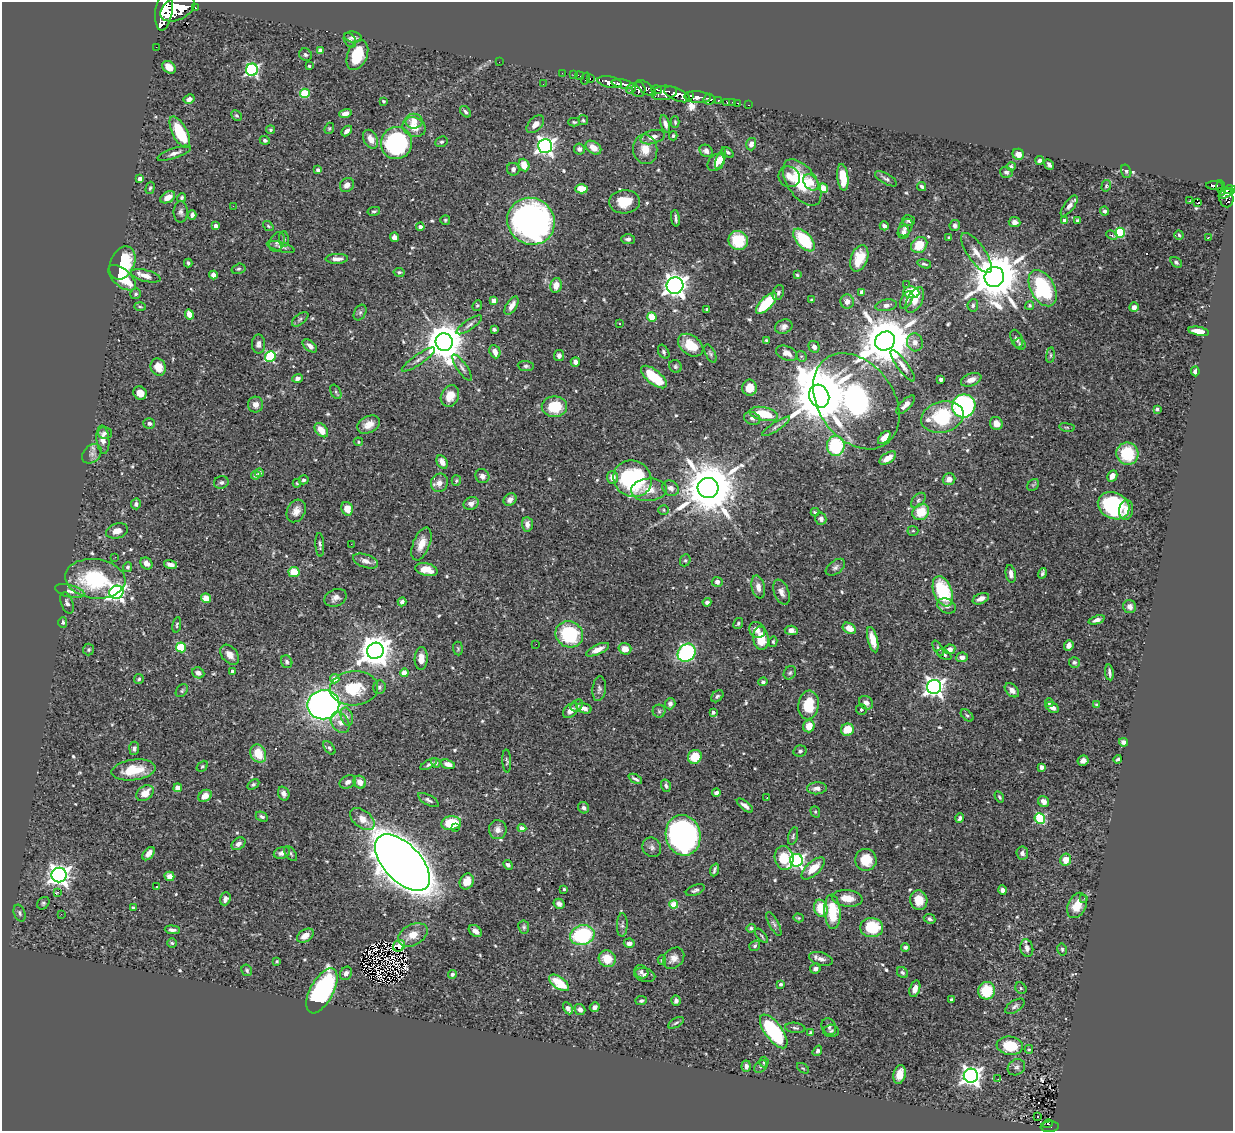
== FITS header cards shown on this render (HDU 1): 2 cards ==
NAXIS1  =                 1231
NAXIS2  =                 1129

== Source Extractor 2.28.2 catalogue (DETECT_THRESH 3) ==
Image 1231 x 1129 px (HDU 1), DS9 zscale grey, 1 PNG px = 1 image px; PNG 1235 x 1133 px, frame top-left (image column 1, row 1129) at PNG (2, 2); each listed source drawn as its Kron ellipse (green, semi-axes under 4 px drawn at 4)
Background 0.828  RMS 0.016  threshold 0.0475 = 3 sigma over >= 5 px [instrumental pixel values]
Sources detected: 599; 3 with non-positive FLUX_AUTO (blend fragments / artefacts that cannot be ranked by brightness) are neither listed nor drawn; of the other 596, the 500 brightest by FLUX_AUTO listed and drawn (96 fainter detections omitted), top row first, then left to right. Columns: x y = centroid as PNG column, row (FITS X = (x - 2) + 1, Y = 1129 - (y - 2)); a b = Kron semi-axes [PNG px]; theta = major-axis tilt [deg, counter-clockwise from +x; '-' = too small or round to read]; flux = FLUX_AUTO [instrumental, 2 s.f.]
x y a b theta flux
178 8 18 11 27 7000
195 8 3 3 - 75
164 10 21 8 82 6100
353 37 9 5 -8 3.2
350 40 8 5 -59 2.7
156 47 2 2 - 8.9
320 50 4 4 - 6.9
305 55 7 6 - 2.7
357 55 15 10 67 37
499 62 2 2 - 36
309 66 3 3 - 1.7
169 67 7 5 -39 10
252 70 6 6 - 210
562 73 2 2 - 12
574 75 2 2 - 11
579 76 4 2 - 21
586 78 6 2 72 36
590 78 3 2 - 29
610 82 12 5 -12 2000
543 84 2 2 - 1.4
623 84 11 4 -10 1400
631 88 6 3 58 340
646 88 11 5 -36 810
639 89 7 6 - 760
656 89 5 3 - 330
305 93 5 4 - 55
664 93 12 7 10 1400
677 94 14 6 -23 3200
690 95 4 3 - 570
698 97 13 6 -4 1400
189 99 6 4 27 4.6
709 99 5 5 - 310
383 101 3 3 - 1.8
718 101 4 3 - 160
727 102 4 3 - 34
732 102 2 2 - 6.1
738 103 3 2 - 21
749 105 3 2 - 16
466 112 6 4 -46 2.3
345 113 6 4 16 6.1
237 115 6 4 -43 2
583 120 5 4 - 1.5
414 121 8 7 - 10
574 122 6 4 -3 1.5
675 122 6 4 -89 1.5
535 124 10 6 45 7.8
665 124 9 4 -73 4.5
414 127 12 9 -22 14
329 128 6 4 69 1.4
270 130 4 4 - 1.7
347 131 6 3 43 4.5
180 132 17 7 -62 47
673 136 4 3 - 1.9
653 137 12 6 15 7.4
371 139 10 6 -63 8.9
265 140 5 4 - 2.2
441 142 6 5 - 2
396 143 16 15 - 180
751 144 6 5 - 5.3
545 146 7 7 - 460
593 148 8 6 -35 12
579 149 5 5 - 3.6
645 149 15 12 -80 15
706 151 7 6 - 5.1
728 152 7 4 -36 2
174 153 18 5 19 5.4
1018 154 6 5 - 9.7
721 159 10 4 68 4.4
1040 160 4 3 - 3.4
716 162 10 7 47 14
524 165 6 5 - 15
1049 165 6 4 -51 3.1
1011 166 4 4 - 2.2
513 169 6 6 - 4.6
318 170 4 4 - 3.3
1126 171 7 5 -75 1.9
1006 172 6 5 - 3.3
789 177 11 10 - 8.4
843 177 13 5 -84 21
140 179 4 4 - 7.4
886 179 12 5 -30 3.1
811 182 9 6 -52 6.9
802 183 26 14 -55 46
347 185 8 6 48 5.7
1215 185 8 3 -1 240
922 186 5 4 - 2.5
1106 186 6 4 76 1.5
150 188 6 4 74 1.5
823 188 5 4 - 22
1221 188 8 4 -82 270
581 189 6 4 -1 21
1230 190 6 4 2 510
1226 193 8 3 25 430
168 197 8 5 29 9.5
182 198 4 3 - 1.7
1226 198 10 7 -77 460
1189 201 3 2 - 52
624 202 15 11 4 22
1198 203 3 2 - 1.4
233 206 2 2 - 25
1069 206 12 5 53 5.5
374 211 6 3 12 1.7
1104 211 4 4 - 2.6
181 212 11 7 90 3.7
192 215 5 4 - 4
676 218 8 2 -82 2.5
445 220 5 5 - 1.8
1077 220 4 3 - 1.5
531 221 24 23 - 440
908 221 6 5 - 2.9
1064 221 4 4 - 14
1015 222 6 5 - 4.8
216 226 4 4 - 4.7
268 226 6 4 -37 1.5
884 226 5 3 - 3.1
955 226 5 5 - 3.2
420 227 4 4 - 3.7
905 227 9 6 62 3.8
904 232 7 6 - 4.7
1120 233 5 5 - 89
1112 235 6 4 -24 2.5
1179 235 5 4 - 1.6
394 237 5 4 - 5.5
949 237 3 3 - 1.5
1208 238 3 2 - 1.4
284 239 8 5 -88 2.4
628 239 7 5 -2 3.4
738 240 10 9 - 40
804 240 14 7 -48 59
277 242 10 7 68 3.9
919 245 9 7 46 22
281 247 14 4 -16 3.6
976 253 23 9 -55 12
859 258 14 8 68 28
337 259 11 5 2 6
1176 262 6 4 -35 2.4
122 263 17 12 66 45
188 263 4 3 - 1.7
924 264 7 3 -17 2.2
238 269 7 5 15 1.8
399 272 5 4 - 2
213 275 4 4 - 6.9
797 275 4 4 - 1.4
146 276 15 5 -14 9.3
994 277 10 9 - 5600
122 278 17 8 -41 36
906 284 2 2 - 2.9
556 285 7 5 77 9.5
675 286 8 8 - 770
1043 288 19 12 -62 100
862 292 4 4 - 6.5
911 292 8 6 -8 43
778 293 7 5 66 2.8
136 294 5 5 - 2
812 300 4 3 - 1.5
907 300 10 5 61 3.5
915 300 14 7 62 10
494 301 4 4 - 11
847 302 7 6 - 6.1
766 303 14 5 46 55
477 305 6 4 67 1.4
886 305 11 5 10 4.5
973 305 6 5 - 2.4
140 306 5 3 - 1.4
512 306 10 5 59 7.6
1029 306 4 4 - 1.7
1134 307 5 4 - 4.9
707 309 3 3 - 3.3
360 312 8 5 63 2.7
189 314 5 4 - 10
652 317 5 4 - 39
300 319 10 5 38 2.7
619 323 3 3 - 2.7
469 325 15 5 34 4.5
784 327 9 7 24 5
494 329 4 3 - 2.1
1198 331 10 4 -10 12
1017 339 9 5 -69 3.1
766 341 4 3 - 2
885 341 10 9 - 6300
444 342 9 8 - 3100
915 342 9 8 - 6.8
259 344 9 6 -90 4.7
1020 344 6 5 - 1.7
691 345 14 9 -37 25
310 346 8 5 -41 4.8
814 347 6 5 - 5
495 352 7 5 -67 8.2
664 352 7 5 -60 2.5
787 353 11 6 -23 9.2
710 354 10 5 -62 2.4
1050 355 8 4 82 1.9
270 356 5 5 - 100
559 356 6 5 - 3.6
801 356 6 4 -42 1.6
418 359 20 5 34 5.7
575 362 5 4 - 4.7
526 366 8 5 -6 2.4
675 366 6 6 - 2.2
903 366 19 5 -53 6.7
158 367 9 7 -67 12
462 368 15 5 -55 4.1
1195 371 5 4 - 3.8
654 377 15 7 -40 45
297 378 5 4 - 4.1
941 379 4 3 - 2.8
971 380 11 6 21 7.9
750 388 8 7 - 13
336 392 8 5 -61 2.2
140 393 7 6 - 8.6
450 396 11 8 65 14
819 396 12 9 -65 8800
856 401 52 38 -55 220
255 404 8 7 - 7
905 405 12 5 46 5.9
964 406 12 11 - 190
554 407 13 10 1 34
1157 409 4 3 - 2.1
764 414 14 6 -12 33
942 417 22 15 14 73
752 418 8 6 -23 3.2
149 423 6 5 - 2.8
996 423 6 6 - 8.3
369 425 12 8 27 10
776 426 16 4 34 3.7
1067 427 8 4 -9 1.5
321 430 8 5 -49 14
105 433 7 6 - 2.8
884 438 8 4 47 10
103 440 14 6 -84 7.3
358 442 5 4 - 1.4
836 446 10 9 - 69
92 454 11 8 45 4.9
1127 454 11 11 - 45
888 458 9 5 34 10
442 462 7 5 -61 7.8
259 473 4 4 - 2.4
256 475 5 4 - 2.5
482 476 7 7 - 4.6
1112 476 6 5 - 7.1
612 477 6 5 - 8.2
633 479 19 18 - 130
949 479 6 6 - 7.4
304 480 5 4 - 2.2
456 480 5 4 - 1.5
221 482 7 6 - 3.1
297 483 4 3 - 1.5
439 483 9 8 - 8
1033 485 6 5 - 1.7
670 488 9 7 -35 6.1
708 488 10 10 - 7000
649 490 18 11 4 16
510 500 7 5 37 4.5
918 500 9 5 46 2.7
471 503 8 6 27 5.2
136 504 5 5 - 3.3
1114 506 16 13 -27 110
347 509 7 5 -70 14
664 510 5 5 - 1.4
1126 510 10 7 81 7.4
296 511 12 9 62 8.4
815 512 4 2 - 1.6
921 512 9 7 39 25
821 519 6 5 - 4.1
527 524 7 5 -86 6.4
117 531 11 7 17 7.8
913 531 5 5 - 1.4
351 544 2 2 - 4.6
421 544 17 8 69 12
320 545 12 4 -87 2.7
115 557 2 2 - 3.4
685 560 6 5 - 1.8
366 561 13 6 -19 5.7
146 563 6 5 - 5.5
170 565 6 4 -17 5
128 567 5 4 - 1.7
835 567 11 6 37 3.8
426 570 11 6 -13 14
294 572 5 5 - 21
1042 573 5 3 - 2.5
1011 574 9 5 -80 5.3
95 579 30 19 -7 86
717 582 5 5 - 5.2
758 587 11 6 -78 6.5
70 591 15 6 -14 5.7
943 591 16 9 -68 65
116 592 7 6 - 410
781 592 13 7 -68 6.4
206 598 5 4 - 11
335 598 11 8 24 5.8
981 599 8 5 23 5.7
402 602 4 4 - 5
707 602 4 3 - 2.4
67 603 11 6 -70 3.7
947 606 10 7 -23 5.4
1130 607 7 6 - 4.6
1097 620 8 4 19 4.6
63 622 5 4 - 2.1
738 623 6 4 60 1.8
177 625 8 4 79 1.6
849 628 7 5 -32 9.7
757 630 8 7 - 6.9
791 630 6 5 - 7
569 634 14 13 - 74
761 638 12 7 -83 25
873 640 13 5 -76 14
773 642 5 4 - 1.6
536 644 2 2 - 3.8
1069 645 5 4 - 4
181 647 5 5 - 65
458 648 7 5 -85 1.7
938 648 8 4 -58 2.1
625 649 6 5 - 10
950 649 6 5 - 6.1
89 650 6 5 - 1.8
598 650 12 5 24 8.1
375 651 8 8 - 2000
687 653 10 8 43 160
230 655 11 7 -49 8.2
944 655 8 4 -28 2.3
962 657 6 5 - 5
421 658 11 6 88 10
287 662 6 5 - 2.5
1074 662 5 5 - 2.4
232 671 3 3 - 3.8
1109 672 8 3 -82 2.9
198 673 6 5 - 4.4
404 673 4 4 - 10
790 673 7 6 - 2.2
139 679 5 5 - 1.7
335 679 5 4 - 13
763 682 4 4 - 2.3
379 687 7 6 - 2.3
934 687 7 7 - 580
354 688 24 17 4 41
599 689 12 6 83 3.6
1012 690 8 5 -46 7.3
182 691 7 5 51 2
717 696 7 5 44 2.1
866 703 7 6 - 6.7
1049 703 4 3 - 1.6
670 704 6 5 - 4.6
323 705 16 14 10 540
577 705 7 5 40 2.5
808 705 14 10 83 33
1097 705 4 3 - 1.6
1052 707 7 5 -31 6
584 708 8 5 -15 6.4
861 709 5 5 - 1.9
570 710 9 6 45 6.5
659 711 6 6 - 2.2
713 712 4 3 - 3.8
967 715 7 4 -42 2
347 717 9 6 -73 4.3
340 723 11 8 -56 6.6
809 726 6 5 - 12
847 730 6 6 - 19
1123 742 4 4 - 4
134 748 6 5 - 3.2
329 748 8 4 -54 2.1
800 751 6 5 - 2.3
258 754 9 7 -60 24
695 757 7 6 - 25
1118 759 4 3 - 1.6
507 761 11 4 -87 2.1
1083 761 5 5 - 4.5
436 763 5 4 - 2.6
429 764 9 3 30 2.5
448 764 7 4 -16 6.1
202 766 6 4 48 1.7
1041 767 4 4 - 5.8
134 770 22 10 7 31
635 779 7 3 -28 2.8
348 782 8 6 26 4.7
360 782 7 6 - 9
253 784 6 4 31 1.9
666 786 6 5 - 2.6
178 788 4 4 - 12
817 788 10 6 4 5.6
145 793 9 7 37 13
716 793 4 3 - 3.7
284 794 7 5 -71 3.8
205 796 7 5 35 11
999 797 6 3 -59 1.5
767 798 3 2 - 2.8
428 800 11 5 -29 3
1043 801 6 5 - 7.1
745 806 10 4 -38 4.9
584 808 6 5 - 3
815 812 6 4 -68 1.6
262 817 6 4 -26 2.7
960 818 4 3 - 3.4
1040 818 5 5 - 88
362 819 14 8 -38 12
451 823 10 7 7 42
456 828 3 2 - 4.2
522 828 4 4 - 6.2
498 830 9 9 - 6.5
683 835 20 17 -78 410
793 836 9 5 75 2.1
238 844 7 5 39 4.9
652 847 10 9 - 4.9
282 853 8 5 17 6.2
1022 853 6 6 - 3.8
149 854 8 4 50 7.5
291 854 9 5 -51 2.1
784 858 12 9 -80 28
796 860 6 6 - 270
866 860 11 10 - 21
1066 860 6 5 - 13
402 863 35 18 -47 3300
508 865 5 4 - 2.8
813 868 14 7 43 17
714 870 6 3 69 2.4
59 875 7 7 - 720
169 876 5 4 - 7.2
467 882 8 6 58 14
157 886 3 3 - 2.5
564 889 3 3 - 1.4
695 890 10 5 21 3
1002 890 5 4 - 4.1
58 892 3 2 - 17
847 898 15 8 -6 15
1084 898 2 2 - 3.8
225 899 6 5 - 4.4
919 900 10 8 -77 17
43 903 7 5 45 2
559 904 5 5 - 4.1
674 905 4 4 - 40
1077 905 13 9 64 17
133 908 3 3 - 1.7
821 908 9 6 -70 29
832 912 17 8 -86 44
20 913 8 5 -69 2.6
61 914 2 2 - 13
798 918 5 4 - 1.5
930 919 6 4 -26 2.4
774 924 13 4 -62 3.3
622 925 12 5 89 3.2
524 927 7 5 -81 2.2
751 928 5 4 - 1.7
872 928 11 9 -6 48
172 930 7 4 -5 3.5
475 931 7 5 -37 6.1
413 935 16 10 29 15
582 935 12 10 14 90
305 936 9 6 34 10
762 936 9 3 -50 1.4
172 943 5 4 - 1.6
629 943 5 4 - 4.9
399 946 6 5 - 6.2
755 946 6 5 - 2.1
905 947 4 4 - 2.3
1027 948 9 6 -76 6
1062 949 6 4 -77 1.7
674 958 12 9 45 7.5
607 959 8 8 - 20
821 959 12 6 -16 5.1
662 960 5 4 - 1.5
277 961 3 3 - 1.5
815 969 5 5 - 3.1
247 970 6 5 - 2.1
641 972 7 6 - 3
902 972 6 5 - 2.7
346 973 7 5 57 4.5
452 974 4 4 - 2.6
645 975 11 6 -13 5.1
559 983 11 6 -36 28
781 984 3 3 - 2.4
1021 988 6 5 - 1.4
915 989 8 5 72 6.9
322 991 25 11 62 190
987 991 9 8 - 33
951 999 3 3 - 3.3
641 1001 5 4 - 2.4
676 1001 5 4 - 4.1
1015 1006 11 6 33 3.4
595 1007 5 4 - 4.1
568 1008 6 4 -62 5.3
580 1009 6 5 - 3.9
676 1023 9 4 31 2.2
829 1027 9 7 -65 3.6
795 1028 10 5 -7 2.5
774 1031 20 8 -53 97
831 1031 7 6 - 2.7
810 1033 4 3 - 2.2
1010 1046 13 9 -6 32
1029 1049 4 4 - 1.5
817 1051 6 4 55 2.8
764 1062 5 4 - 1.7
746 1066 6 4 86 4
761 1066 7 5 42 2.8
1016 1067 9 7 36 3.9
803 1068 7 3 -35 1.5
899 1074 9 6 77 13
971 1076 7 7 - 630
998 1079 3 2 - 2.1
1037 1116 3 2 - 3.3
1048 1124 5 2 - 25
1050 1127 9 5 4 140
At the frame edge (FLAGS 8, measured only in part): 1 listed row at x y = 164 10
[96 fainter detections neither listed nor drawn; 3 non-positive-flux detections neither listed nor drawn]